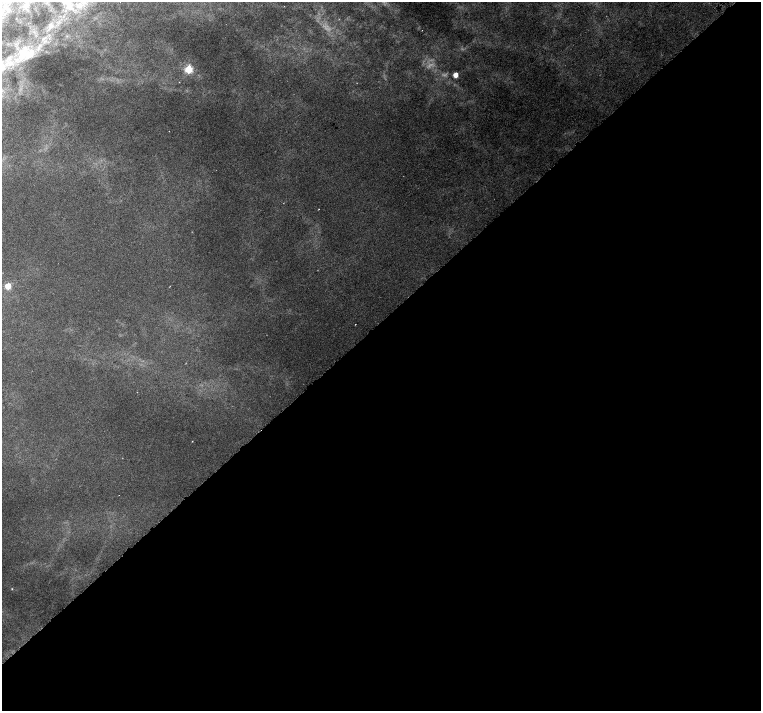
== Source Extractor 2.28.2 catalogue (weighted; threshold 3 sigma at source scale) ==
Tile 15 of 4 x 4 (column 3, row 4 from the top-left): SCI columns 3034-4550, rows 153-1570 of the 6067 x 6043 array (HDU 1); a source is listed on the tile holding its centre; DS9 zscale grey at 2 x 2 block average (1 PNG px = mean of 2 x 2 image px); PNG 763 x 713 px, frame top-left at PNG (2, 2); no overlay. Shown black and unused: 55% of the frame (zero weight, under 3 of 6 exposures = <1% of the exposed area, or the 3 px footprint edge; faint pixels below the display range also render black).
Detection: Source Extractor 2.28.2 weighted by HDU 2 'WHT'; one run over the whole footprint, this tile lists its part. Background 0.00446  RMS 0.002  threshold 0.00821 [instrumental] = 3 sigma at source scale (4.09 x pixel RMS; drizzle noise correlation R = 1.36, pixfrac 0.8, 0.0396/0.0396 arcsec/px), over >= 5 px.
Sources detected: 17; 3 too faint to see at this stretch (2 x 2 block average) — not listed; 2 inside a brighter listed object's ellipse — not listed separately; the other 12 listed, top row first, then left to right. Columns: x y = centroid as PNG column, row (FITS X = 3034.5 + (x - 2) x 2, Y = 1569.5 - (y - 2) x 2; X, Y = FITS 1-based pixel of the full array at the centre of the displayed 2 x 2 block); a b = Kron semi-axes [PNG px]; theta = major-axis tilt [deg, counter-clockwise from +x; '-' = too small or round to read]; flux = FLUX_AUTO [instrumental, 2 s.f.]
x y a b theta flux
80 6 8 5 -54 1.9
5 7 16 10 90 8.3
50 27 8 3 14 1.1
23 55 25 11 45 12
189 69 3 3 - 36
455 75 3 3 - 11
179 82 2 2 - 0.2
318 209 2 2 - 0.14
8 286 3 3 - 15
192 441 2 2 - 0.17
119 495 2 2 - 0.12
12 589 2 2 - 0.23
Diffuse or blended objects may show on this block-average render without a row.